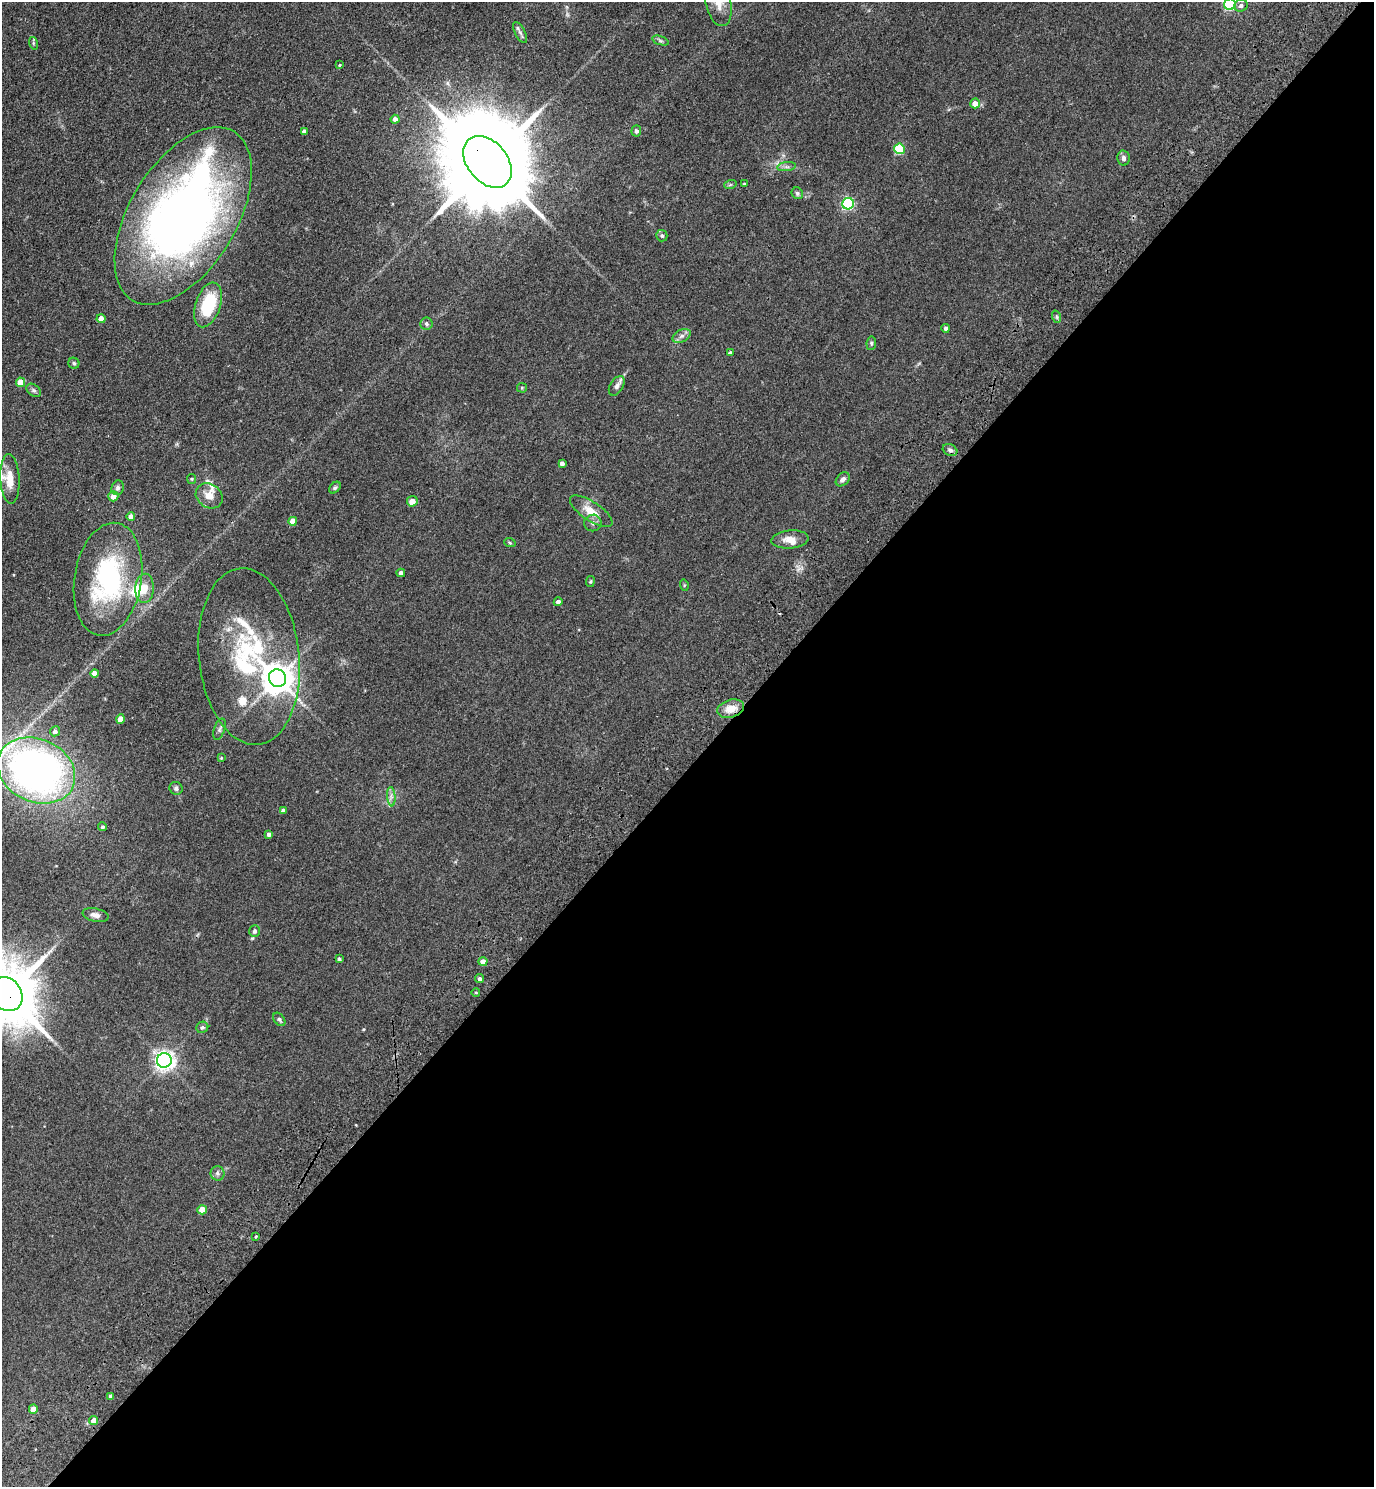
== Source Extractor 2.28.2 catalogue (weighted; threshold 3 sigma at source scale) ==
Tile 12 of 4 x 4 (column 4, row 3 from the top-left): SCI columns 4363-5734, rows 1576-3060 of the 6122 x 6121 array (HDU 1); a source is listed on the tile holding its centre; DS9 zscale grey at full resolution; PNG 1376 x 1489 px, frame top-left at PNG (2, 2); each listed source drawn as its Kron ellipse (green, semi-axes under 4 px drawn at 4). Shown black and unused: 49% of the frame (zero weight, under 3 of 4 exposures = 6% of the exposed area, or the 3 px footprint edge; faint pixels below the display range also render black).
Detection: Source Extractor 2.28.2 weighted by HDU 2 'WHT'; one run over the whole footprint, this tile lists its part. Background 0.0746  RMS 0.0066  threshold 0.0298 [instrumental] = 3 sigma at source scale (4.5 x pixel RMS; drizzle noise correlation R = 1.50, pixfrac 1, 0.05/0.05 arcsec/px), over >= 5 px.
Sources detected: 91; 5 inside a brighter listed object's ellipse — not listed separately; the other 86 listed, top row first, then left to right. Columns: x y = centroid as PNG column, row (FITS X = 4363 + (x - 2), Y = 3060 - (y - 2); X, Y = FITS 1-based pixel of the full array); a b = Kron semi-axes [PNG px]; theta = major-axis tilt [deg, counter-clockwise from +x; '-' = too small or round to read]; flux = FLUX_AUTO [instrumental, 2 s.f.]
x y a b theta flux
718 3 24 12 -76 8.6
1230 4 6 5 - 58
1241 6 7 6 - 2.2
520 32 11 5 -62 2
660 41 8 3 -19 1.1
33 43 6 4 -72 0.86
340 65 4 3 - 0.59
975 103 5 4 - 5.4
395 119 4 4 - 3
304 131 4 3 - 1.5
636 131 5 5 - 1.9
900 149 5 5 - 35
1124 158 7 6 - 1.9
487 162 29 20 -51 14000
787 167 9 4 8 1.7
744 184 3 3 - 0.9
730 185 6 4 19 0.85
797 193 6 5 - 1.2
848 204 6 5 - 89
183 216 98 53 59 450
662 236 6 5 - 1.3
208 305 23 12 71 30
1057 317 6 4 -71 1.1
101 319 4 4 - 5.3
426 324 6 6 - 1.6
946 328 4 4 - 1.6
682 336 10 6 27 2.6
871 343 7 5 83 1.1
730 353 4 3 - 1.4
74 363 5 5 - 1.1
21 382 5 4 - 10
617 386 11 6 58 2.7
522 388 5 5 - 0.7
34 390 8 5 -38 1.4
950 450 8 5 -27 1.9
562 463 4 4 - 2.6
10 479 25 9 -87 10
192 479 5 4 - 0.7
843 479 8 5 45 2.5
118 488 7 6 - 2.1
335 488 7 4 48 1
113 496 5 5 - 5.3
209 496 14 11 -34 6.6
412 501 5 5 - 3.9
591 511 25 9 -33 9.3
131 517 4 4 - 4.6
293 521 4 4 - 8
593 523 8 8 - 2.6
790 539 19 9 5 6.4
510 543 6 3 -19 0.72
401 573 4 4 - 2.3
108 579 57 33 81 88
590 582 5 3 - 0.7
684 585 6 4 -73 0.71
145 588 14 9 87 6.7
558 602 4 4 - 2.1
249 657 89 50 -84 100
95 673 4 4 - 6.3
278 678 9 8 - 1100
731 709 14 8 17 7.7
121 719 4 4 - 8.4
220 729 11 5 72 1.7
55 731 5 5 - 2.3
221 758 4 4 - 0.66
36 770 40 31 -25 300
176 788 6 6 - 1.6
391 797 10 4 -85 2
283 810 4 3 - 2
103 827 4 4 - 1.1
269 834 4 4 - 2.1
96 915 13 6 -12 3.4
254 931 6 5 - 1.8
339 959 3 3 - 1.1
483 962 4 4 - 4.2
480 979 4 4 - 1.6
476 993 4 3 - 0.57
6 994 18 15 -51 5100
279 1019 7 5 -52 1.3
202 1027 6 5 - 1.3
164 1060 7 7 - 300
217 1173 7 7 - 1.8
202 1210 5 4 - 11
256 1236 3 3 - 0.6
111 1397 4 4 - 2.8
33 1409 4 4 - 5.5
94 1421 4 4 - 5.4
Overlapping masked pixels (flux is a lower limit): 2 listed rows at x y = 487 162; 6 994
Isophote crosses this tile's border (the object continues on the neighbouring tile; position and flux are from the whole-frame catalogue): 4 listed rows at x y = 718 3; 1230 4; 36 770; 6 994